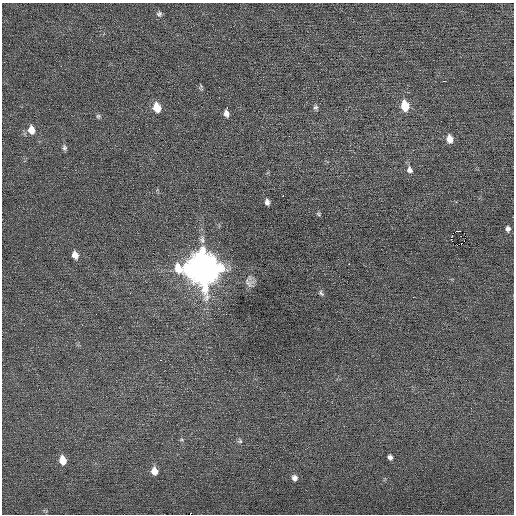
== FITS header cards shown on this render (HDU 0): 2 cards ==
NAXIS1  =                  512 / Axis length
NAXIS2  =                  512 / Axis length

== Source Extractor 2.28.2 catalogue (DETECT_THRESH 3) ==
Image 512 x 512 px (HDU 0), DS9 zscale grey, 1 PNG px = 1 image px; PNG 516 x 516 px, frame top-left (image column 1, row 512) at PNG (2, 3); no overlay
Background 0.0721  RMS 0.67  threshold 2.01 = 3 sigma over >= 5 px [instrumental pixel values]
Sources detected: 35; all 35 listed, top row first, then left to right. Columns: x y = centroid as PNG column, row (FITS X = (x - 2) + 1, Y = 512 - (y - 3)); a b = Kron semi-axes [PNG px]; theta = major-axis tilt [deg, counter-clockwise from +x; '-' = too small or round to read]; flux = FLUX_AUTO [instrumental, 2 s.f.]
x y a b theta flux
159 14 8 7 - 130
444 81 3 2 - 92
201 87 9 4 -81 79
405 106 9 6 -78 1200
157 107 9 7 -75 850
315 107 7 6 - 120
227 108 3 2 - 130
226 113 10 6 -84 210
98 116 7 6 - 85
31 130 10 8 -76 490
450 139 8 7 - 430
64 148 8 6 -79 110
409 170 10 8 -66 210
283 196 2 2 - 500
267 202 7 5 -79 170
318 214 7 5 -3 70
508 229 7 6 - 150
458 231 4 2 - 2100
451 236 3 2 - 5.6
202 239 12 7 -86 250
461 244 2 2 - 930
75 255 8 6 -69 360
349 264 2 2 - 360
203 268 13 12 - 94000
249 283 14 11 -48 270
130 293 3 2 - 62
321 293 8 5 -47 100
413 297 2 2 - 85
299 359 2 2 - 27
182 440 6 3 0 57
240 441 7 6 - 100
390 457 5 5 - 150
62 460 8 6 -79 630
154 471 9 7 -74 410
295 478 8 7 - 190